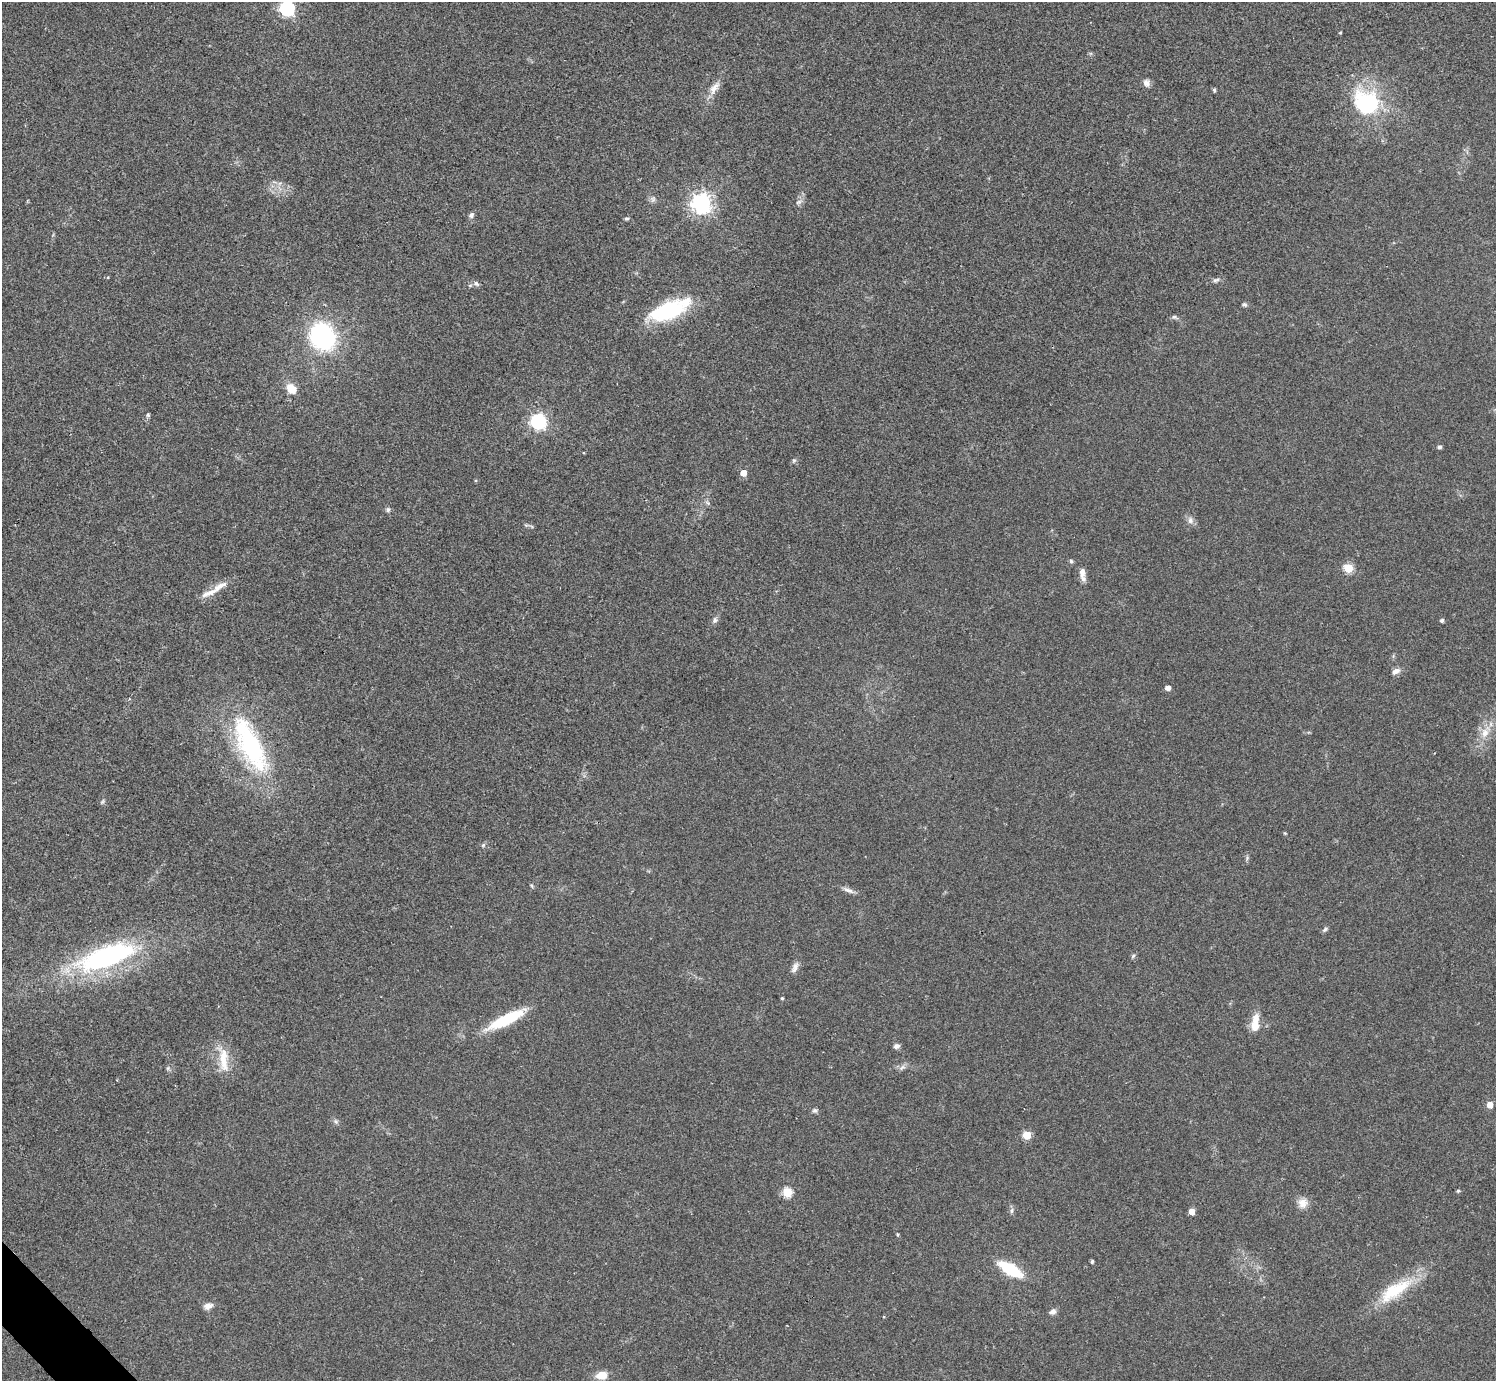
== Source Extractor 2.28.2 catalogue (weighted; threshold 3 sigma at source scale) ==
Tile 7 of 4 x 4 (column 3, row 2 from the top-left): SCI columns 2987-4480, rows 2917-4295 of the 5974 x 5972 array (HDU 1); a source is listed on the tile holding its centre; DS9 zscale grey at full resolution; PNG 1498 x 1383 px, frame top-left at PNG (2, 2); no overlay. Shown black and unused: <1% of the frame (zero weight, under 2 of 3 exposures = <1% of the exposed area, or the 3 px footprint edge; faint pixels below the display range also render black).
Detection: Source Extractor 2.28.2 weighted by HDU 2 'WHT'; one run over the whole footprint, this tile lists its part. Background 0.0473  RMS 0.0066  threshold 0.0298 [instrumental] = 3 sigma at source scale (4.5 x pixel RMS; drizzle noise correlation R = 1.50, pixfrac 1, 0.05/0.05 arcsec/px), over >= 5 px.
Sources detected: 71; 1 too faint to see at this stretch — not listed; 3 inside a brighter listed object's ellipse — not listed separately; the other 67 listed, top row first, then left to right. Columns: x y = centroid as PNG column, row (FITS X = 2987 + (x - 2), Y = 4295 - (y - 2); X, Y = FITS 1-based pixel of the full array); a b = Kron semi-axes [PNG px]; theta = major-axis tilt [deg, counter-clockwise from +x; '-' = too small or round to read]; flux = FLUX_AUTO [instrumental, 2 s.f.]
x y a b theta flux
287 8 6 6 - 180
1340 32 3 3 - 0.71
1146 83 9 8 - 3
714 88 21 9 54 6.7
1214 90 4 4 - 1.2
1367 103 24 22 -41 72
653 199 9 7 -87 2.2
799 202 10 5 24 2
701 203 7 7 - 410
471 215 8 6 52 2
627 218 6 4 8 1.1
1216 280 10 5 18 1.8
476 283 8 6 -31 2.1
1244 304 7 5 -41 1.3
667 311 43 19 20 52
1175 317 9 5 -18 1.5
322 336 21 17 -60 120
291 389 10 8 -49 11
148 415 5 5 - 1.1
538 421 7 6 - 190
1439 447 4 4 - 1.9
794 460 7 5 53 1.2
743 473 5 5 - 9.9
708 503 8 4 -32 1.4
388 510 7 7 - 1.5
1190 520 10 8 86 3
1071 561 6 5 - 1.1
1348 568 5 5 - 38
1082 573 13 8 90 4
219 586 24 8 30 7.2
715 620 8 6 80 2
1442 621 4 4 - 1.7
1396 671 12 7 30 3.3
1168 688 4 4 - 4.9
1485 733 14 10 73 7.6
250 745 63 22 -64 110
1285 833 4 4 - 0.6
483 845 6 5 - 1.1
532 886 5 4 - 0.9
848 890 17 5 -22 3.2
1325 930 8 5 38 1.4
1133 956 6 5 - 1.2
107 957 61 21 19 140
795 967 16 7 64 3.5
782 998 3 3 - 0.77
506 1019 46 11 27 33
1255 1022 23 9 83 11
896 1046 8 6 17 2
223 1059 36 12 -83 15
902 1067 11 5 34 2.3
168 1068 6 4 47 1.1
1490 1105 4 4 - 9.6
815 1111 7 6 - 1.5
336 1121 7 5 -30 1.5
1027 1135 5 5 - 25
1458 1191 4 4 - 1.1
787 1192 5 5 - 39
1303 1203 14 13 - 5.9
1011 1211 8 5 83 1.6
1191 1212 5 4 - 7.1
897 1235 4 4 - 0.82
1092 1261 5 4 - 1.1
1010 1269 19 8 -30 44
1395 1290 54 17 33 33
208 1306 10 7 18 4.4
1053 1312 8 6 26 3.1
602 1375 12 9 8 8.5
Isophote crosses this tile's border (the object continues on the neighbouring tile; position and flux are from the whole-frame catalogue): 1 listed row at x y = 287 8